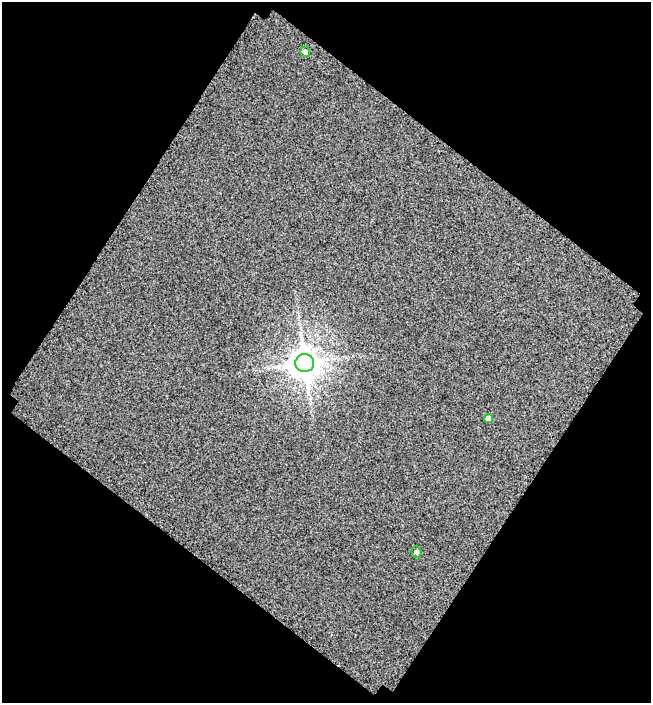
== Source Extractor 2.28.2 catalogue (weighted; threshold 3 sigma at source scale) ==
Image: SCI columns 2887-3535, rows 1156-1856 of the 5993 x 5943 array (HDU 1 of 3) = the unmasked area's bounding box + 8 px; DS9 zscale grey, full resolution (1 PNG px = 1 image px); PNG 653 x 705 px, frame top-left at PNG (2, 2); each listed source drawn as its Kron ellipse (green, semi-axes under 4 px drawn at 4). Shown black and unused: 49% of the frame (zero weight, under 3 of 4 exposures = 20% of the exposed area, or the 3 px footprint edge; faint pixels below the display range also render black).
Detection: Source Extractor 2.28.2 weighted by HDU 2 'WHT'. Background 0.0829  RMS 2.2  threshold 10.1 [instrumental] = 3 sigma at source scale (4.5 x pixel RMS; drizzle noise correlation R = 1.50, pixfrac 1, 0.0396/0.0396 arcsec/px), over >= 5 px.
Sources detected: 4; all 4 listed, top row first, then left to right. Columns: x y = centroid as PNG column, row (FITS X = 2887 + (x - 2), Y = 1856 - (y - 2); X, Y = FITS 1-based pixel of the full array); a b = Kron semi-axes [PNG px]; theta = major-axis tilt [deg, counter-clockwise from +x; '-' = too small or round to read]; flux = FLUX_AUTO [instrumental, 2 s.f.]
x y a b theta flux
305 52 5 5 - 850
305 363 9 9 - 400000
489 418 4 4 - 1600
416 552 6 5 - 610